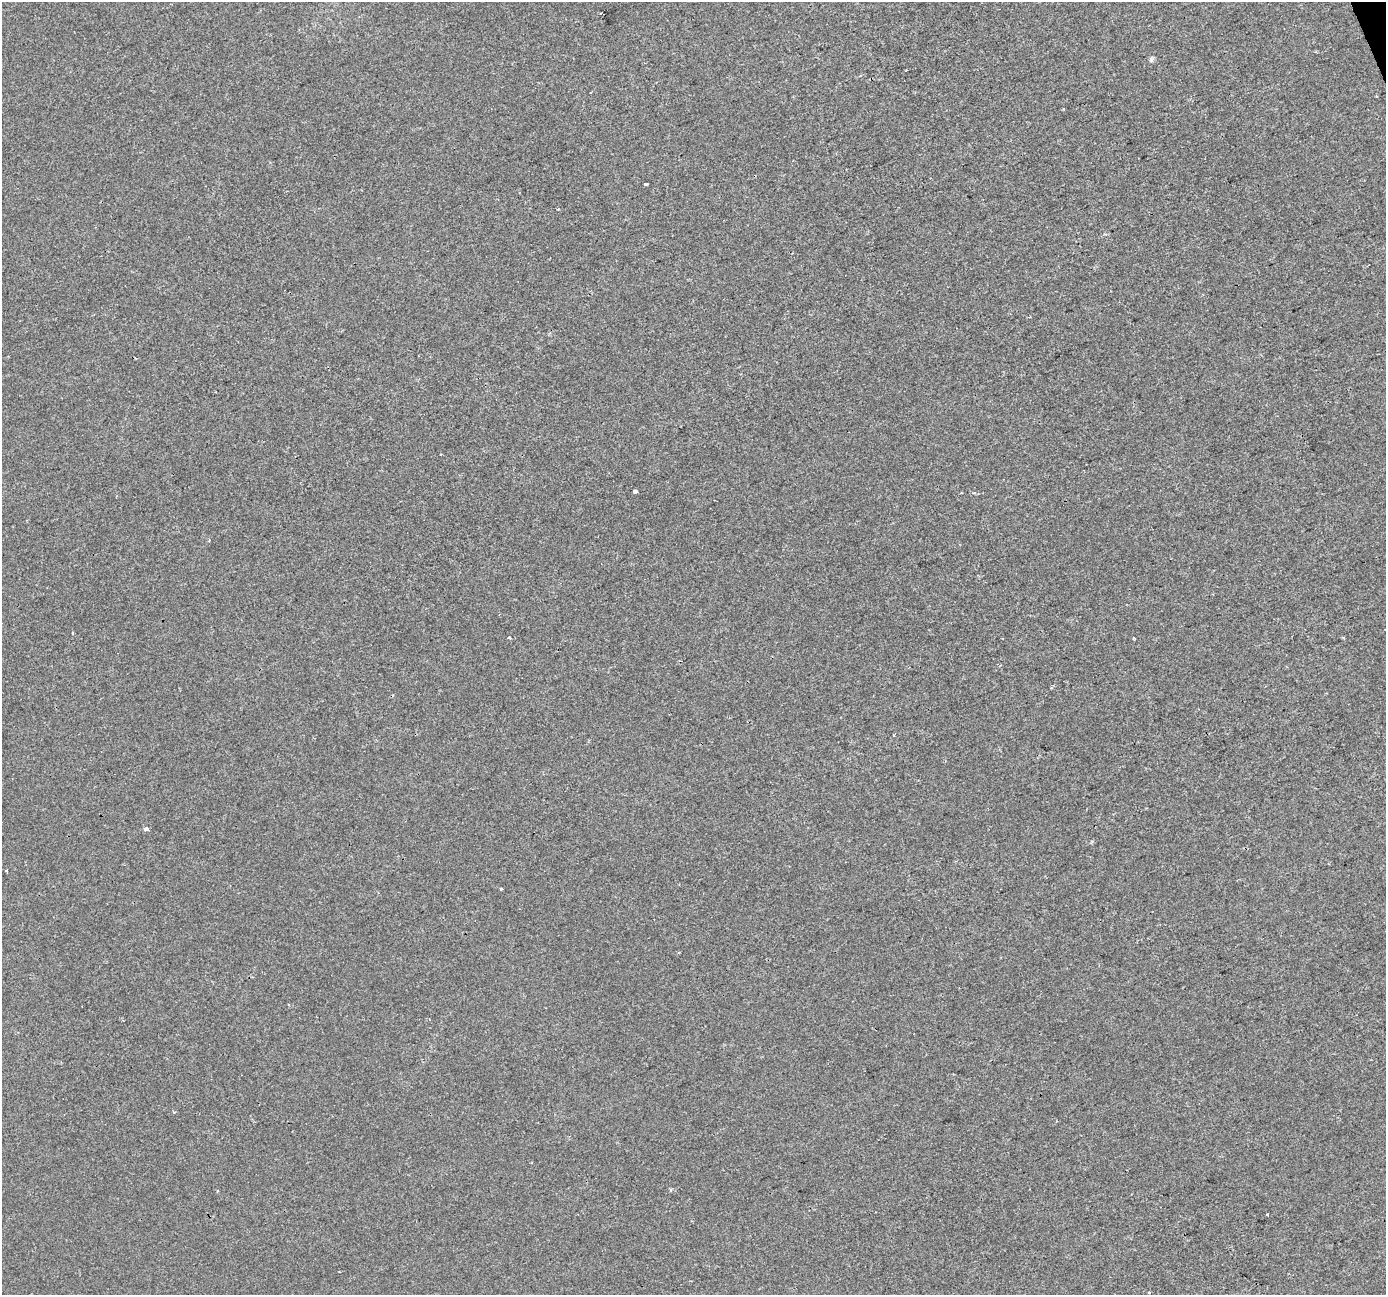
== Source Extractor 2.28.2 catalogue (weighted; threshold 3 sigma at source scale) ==
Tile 10 of 4 x 4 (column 2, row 3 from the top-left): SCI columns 1386-2769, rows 1426-2718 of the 5537 x 5381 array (HDU 1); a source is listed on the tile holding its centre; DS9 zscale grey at full resolution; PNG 1388 x 1297 px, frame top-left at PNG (2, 2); no overlay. Shown black and unused: <1% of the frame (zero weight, under 2 of 3 exposures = <1% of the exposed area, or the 3 px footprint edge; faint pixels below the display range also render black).
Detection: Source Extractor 2.28.2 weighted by HDU 2 'WHT'; one run over the whole footprint, this tile lists its part. Background -4.76e-04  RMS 0.0042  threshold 0.019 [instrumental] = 3 sigma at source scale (4.5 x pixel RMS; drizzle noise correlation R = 1.50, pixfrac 1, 0.0396/0.0396 arcsec/px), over >= 5 px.
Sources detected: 15; all 15 listed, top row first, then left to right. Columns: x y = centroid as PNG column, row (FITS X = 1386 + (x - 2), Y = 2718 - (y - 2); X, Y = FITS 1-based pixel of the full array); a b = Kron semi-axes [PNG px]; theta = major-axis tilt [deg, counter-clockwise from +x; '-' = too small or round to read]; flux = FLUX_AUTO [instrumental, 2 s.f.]
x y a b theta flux
601 13 3 2 - 0.69
1151 60 7 5 79 0.93
645 184 4 3 - 4
635 491 4 3 - 3.1
209 540 3 3 - 0.39
73 633 4 3 - 0.38
509 637 3 3 - 1.8
1133 638 3 3 - 0.83
893 735 3 3 - 0.58
146 829 4 4 - 2.3
6 871 3 2 - 0.56
501 889 3 3 - 0.46
671 1190 4 4 - 0.62
1267 1215 3 3 - 0.79
1149 1292 3 3 - 0.53